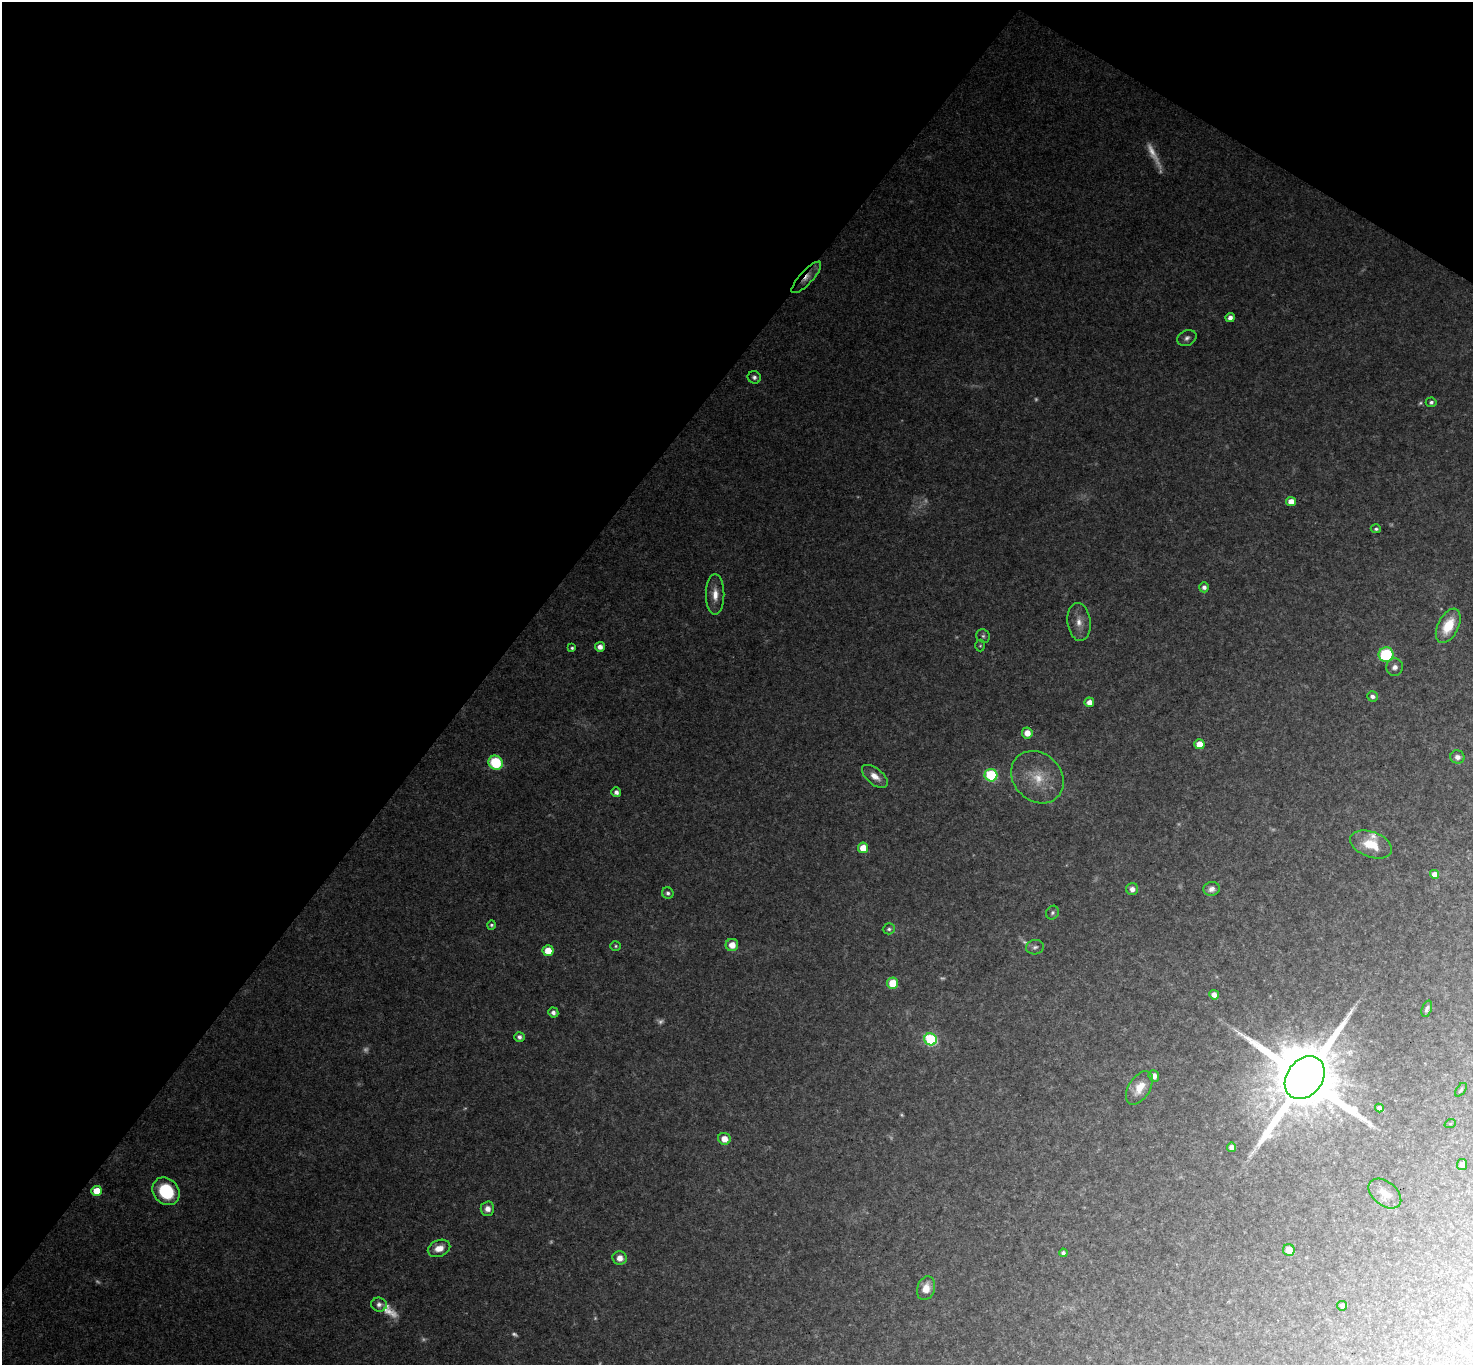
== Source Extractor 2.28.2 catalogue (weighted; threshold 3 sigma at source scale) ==
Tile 2 of 4 x 4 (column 2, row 1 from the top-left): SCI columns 1471-2941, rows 4237-5599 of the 5882 x 5888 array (HDU 1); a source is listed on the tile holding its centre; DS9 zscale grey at full resolution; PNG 1475 x 1367 px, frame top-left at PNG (2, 2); each listed source drawn as its Kron ellipse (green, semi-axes under 4 px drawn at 4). Shown black and unused: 36% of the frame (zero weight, under 3 of 4 exposures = <1% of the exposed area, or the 3 px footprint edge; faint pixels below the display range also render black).
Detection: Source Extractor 2.28.2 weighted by HDU 2 'WHT'; one run over the whole footprint, this tile lists its part. Background 0.0664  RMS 0.0077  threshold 0.0347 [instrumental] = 3 sigma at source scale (4.5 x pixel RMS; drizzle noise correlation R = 1.50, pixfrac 1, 0.05/0.05 arcsec/px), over >= 5 px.
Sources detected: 89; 22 too faint to see at this stretch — neither listed nor drawn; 1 inside a brighter listed object's ellipse — not listed separately; the other 66 listed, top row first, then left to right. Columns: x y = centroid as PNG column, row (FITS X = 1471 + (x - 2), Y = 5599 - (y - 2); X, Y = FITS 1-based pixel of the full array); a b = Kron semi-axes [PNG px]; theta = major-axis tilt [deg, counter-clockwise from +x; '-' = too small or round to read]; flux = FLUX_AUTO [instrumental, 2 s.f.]
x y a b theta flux
806 277 20 6 47 7
1230 318 4 4 - 4.8
1187 338 10 7 27 3.4
754 377 7 6 - 2.4
1431 402 5 5 - 2.1
1291 501 5 4 - 8.4
1376 529 5 4 - 1.8
1204 587 5 5 - 3.4
715 594 20 9 -90 11
1079 622 19 11 -83 9.6
1448 626 18 10 63 25
983 636 7 6 - 1.8
980 646 6 4 89 1.1
600 647 5 5 - 5.5
572 648 4 3 - 1.4
1386 655 7 7 - 64
1395 667 9 8 - 4.5
1372 696 5 5 - 3.3
1089 702 5 4 - 6.8
1027 733 5 5 - 9
1199 744 5 5 - 12
1457 757 7 6 - 4
496 763 7 7 - 56
991 775 6 6 - 75
875 776 15 8 -39 8.5
1037 777 28 24 -44 28
616 792 5 5 - 3.6
1371 844 22 12 -21 20
863 848 5 5 - 17
1435 874 5 4 - 7.9
1132 889 6 6 - 4.9
1211 889 8 7 - 4.6
668 893 6 5 - 2.6
1053 913 7 6 - 2.2
491 925 5 4 - 1.4
889 929 6 5 - 1.9
732 945 6 6 - 9.8
616 946 5 4 - 1.3
1035 947 9 7 14 2.9
548 951 5 5 - 15
892 983 5 5 - 18
1214 995 5 4 - 5.7
1427 1009 8 4 71 2.7
553 1012 5 5 - 3.6
519 1037 5 4 - 3
931 1039 6 6 - 100
1154 1076 6 5 - 5
1305 1078 23 17 53 14000
1139 1088 18 10 57 13
1461 1090 8 4 52 1.3
1379 1108 4 4 - 2.7
1450 1124 6 3 19 0.81
724 1139 6 6 - 9.5
1231 1147 5 4 - 5.1
1462 1165 5 5 - 3.5
97 1191 5 5 - 23
166 1191 15 12 -49 47
1385 1194 19 12 -39 10
487 1209 7 7 - 5.6
439 1248 11 8 23 11
1289 1250 6 6 - 8.9
1063 1253 4 4 - 2.6
620 1258 7 7 - 6.9
926 1288 12 8 71 11
379 1305 8 7 - 3.8
1342 1306 5 5 - 3.2
Overlapping masked pixels (flux is a lower limit): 1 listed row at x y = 806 277